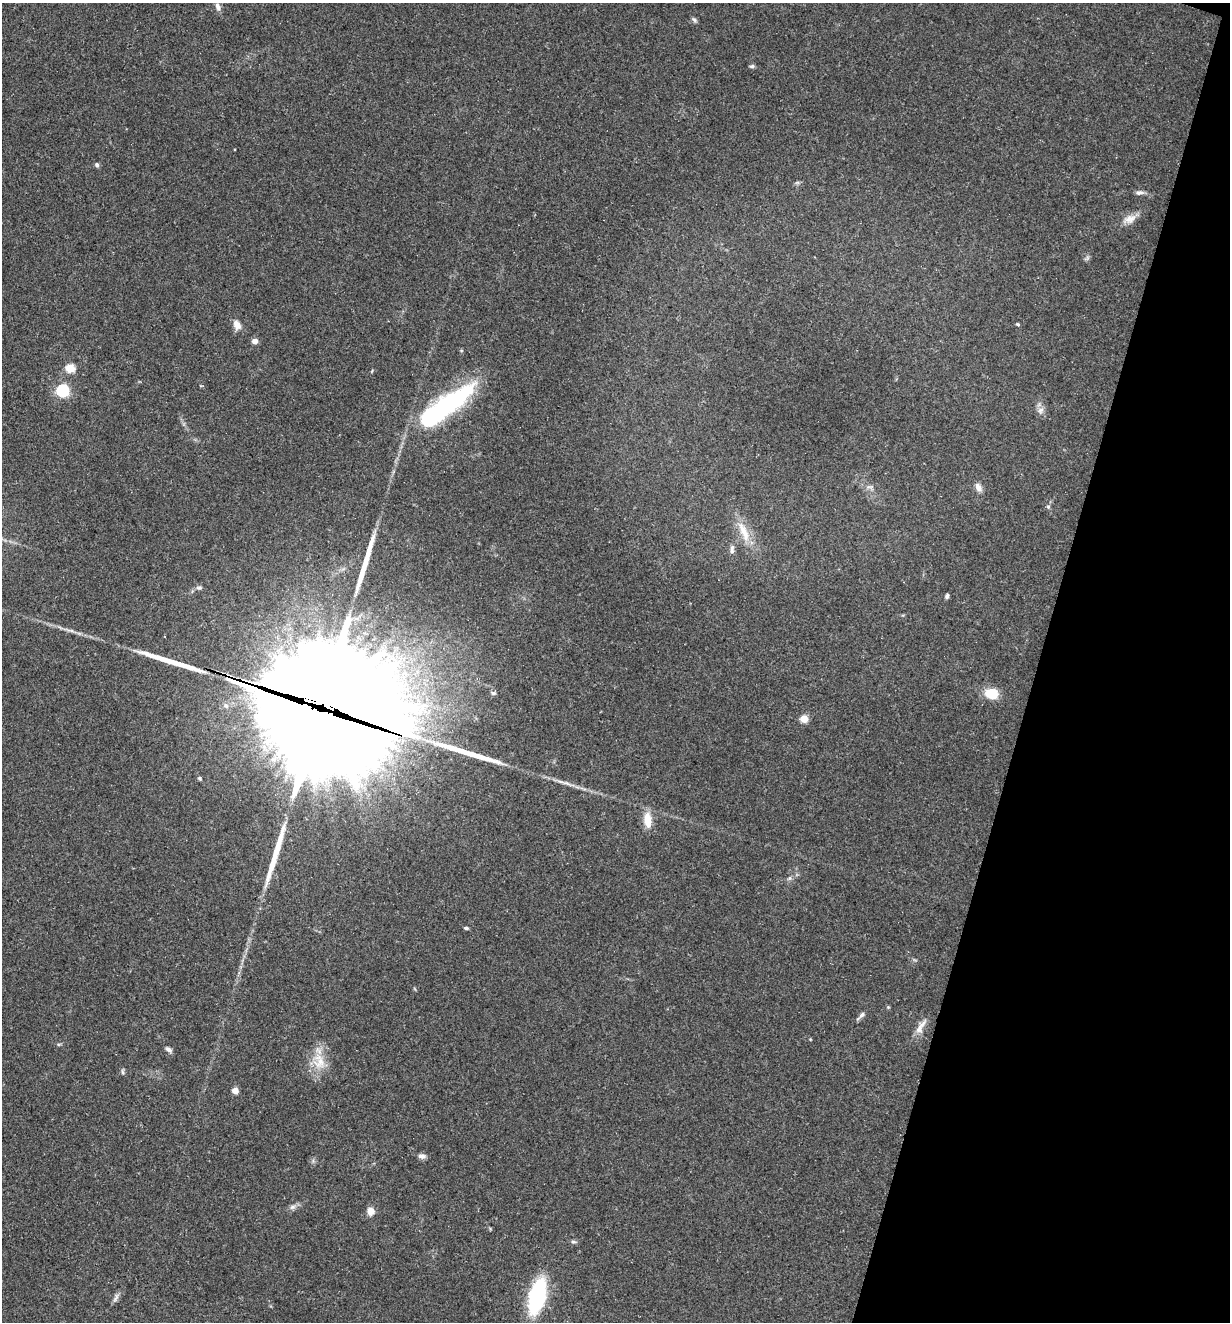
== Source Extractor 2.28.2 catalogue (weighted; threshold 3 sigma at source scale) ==
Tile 8 of 4 x 4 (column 4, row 2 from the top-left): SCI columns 3942-5169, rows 2641-3960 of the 5297 x 5282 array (HDU 1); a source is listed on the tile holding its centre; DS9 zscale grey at full resolution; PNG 1232 x 1324 px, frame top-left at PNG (2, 3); no overlay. Shown black and unused: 16% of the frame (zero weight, under 3 of 5 exposures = <1% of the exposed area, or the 3 px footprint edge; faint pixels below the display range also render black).
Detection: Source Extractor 2.28.2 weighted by HDU 2 'WHT'; one run over the whole footprint, this tile lists its part. Background 0.107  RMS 0.0066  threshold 0.0299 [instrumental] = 3 sigma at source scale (4.5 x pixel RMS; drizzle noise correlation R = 1.50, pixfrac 1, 0.05/0.05 arcsec/px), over >= 5 px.
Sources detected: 51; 5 inside a brighter object's white glare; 4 long thin detections or spike segments (spike, bleed or trail) — not listed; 1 inside a brighter listed object's ellipse — not listed separately; the other 41 listed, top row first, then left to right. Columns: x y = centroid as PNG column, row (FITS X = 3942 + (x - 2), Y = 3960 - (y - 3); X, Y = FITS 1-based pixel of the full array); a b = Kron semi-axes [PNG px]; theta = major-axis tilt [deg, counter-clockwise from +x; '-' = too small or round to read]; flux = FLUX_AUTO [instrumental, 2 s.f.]
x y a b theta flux
218 7 11 6 -68 3
694 20 8 5 -62 1.4
752 66 7 4 10 1.4
97 165 7 6 - 1.4
797 183 7 4 19 1.1
1140 192 11 5 4 2.2
1130 219 19 10 20 6.2
1018 324 5 3 - 0.85
237 325 13 9 -64 4.8
255 341 4 4 - 6
70 368 5 5 - 30
62 390 6 5 - 97
451 403 63 22 39 90
1040 410 9 8 - 3.1
978 487 11 7 -55 3.6
1048 507 5 5 - 1.1
744 532 34 10 -66 13
732 550 14 5 86 2.6
199 588 9 5 5 1.6
947 596 6 4 71 1.5
493 693 7 5 -2 1.3
991 694 13 10 -7 15
326 705 73 33 -75 15000
226 706 7 5 -61 1.5
804 719 5 5 - 19
200 778 5 4 - 0.95
647 820 17 9 -85 11
466 928 5 3 - 1.1
862 1015 10 5 52 2.1
921 1027 26 7 57 6.1
810 1039 4 3 - 0.51
169 1050 8 5 -39 2.4
319 1061 26 17 -77 15
122 1072 8 4 -81 1.2
235 1091 5 4 - 7.8
422 1156 10 6 -6 2.5
292 1207 9 6 27 2.4
371 1211 8 7 - 5.3
573 1242 8 4 -8 1.2
537 1296 23 11 76 99
116 1298 14 5 63 2.4
Overlapping masked pixels (flux is a lower limit): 1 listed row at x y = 326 705